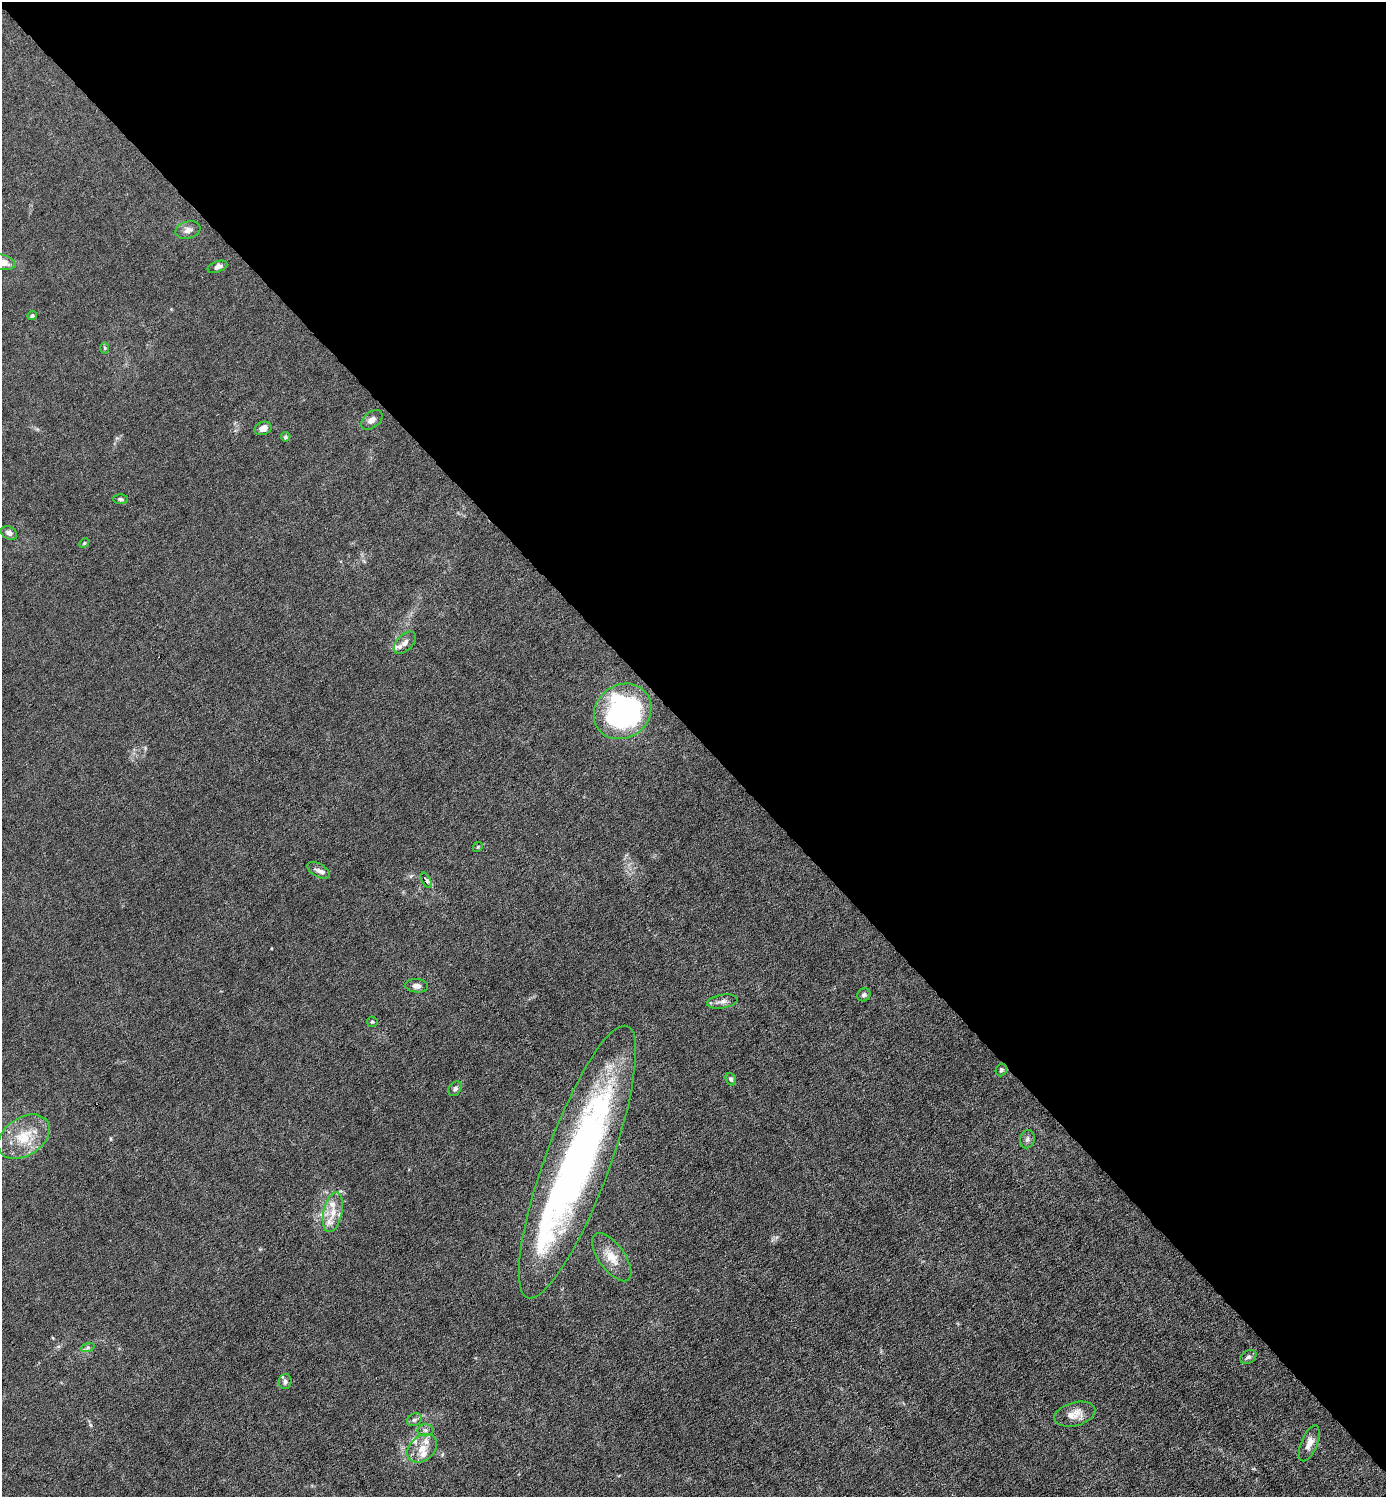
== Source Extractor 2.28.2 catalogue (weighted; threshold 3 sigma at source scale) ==
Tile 3 of 4 x 4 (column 3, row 1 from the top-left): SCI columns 2919-4302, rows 4486-5980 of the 5980 x 5980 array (HDU 1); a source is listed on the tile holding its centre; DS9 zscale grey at full resolution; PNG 1388 x 1499 px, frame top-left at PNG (2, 2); each listed source drawn as its Kron ellipse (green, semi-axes under 4 px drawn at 4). Shown black and unused: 49% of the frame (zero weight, under 6 of 12 exposures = <1% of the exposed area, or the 3 px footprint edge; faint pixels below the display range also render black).
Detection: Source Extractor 2.28.2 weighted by HDU 2 'WHT'; one run over the whole footprint, this tile lists its part. Background 0.0152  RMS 0.0031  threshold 0.0127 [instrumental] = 3 sigma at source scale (4.09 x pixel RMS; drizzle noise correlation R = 1.36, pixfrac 0.8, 0.05/0.05 arcsec/px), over >= 5 px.
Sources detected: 44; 2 inside a brighter object's white glare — neither listed nor drawn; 6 inside a brighter listed object's ellipse — not listed separately; the other 36 listed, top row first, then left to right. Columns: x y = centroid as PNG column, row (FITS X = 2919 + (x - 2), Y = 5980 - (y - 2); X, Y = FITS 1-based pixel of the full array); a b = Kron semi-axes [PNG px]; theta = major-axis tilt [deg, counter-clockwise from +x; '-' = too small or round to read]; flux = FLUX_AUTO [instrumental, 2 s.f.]
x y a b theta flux
188 230 13 8 17 1.5
2 262 13 7 -12 2.6
217 267 10 5 21 1.2
32 316 4 4 - 0.53
105 348 6 4 -88 0.33
372 420 12 7 38 1.5
263 428 9 6 21 1.6
285 437 5 4 - 0.48
120 499 7 5 -1 0.56
9 533 8 6 -32 1
84 543 5 4 - 0.31
405 643 14 8 44 1.6
623 711 30 26 37 53
478 847 5 4 - 0.34
318 870 12 6 -30 1.4
426 880 8 4 -61 1.9
417 986 11 6 -3 1.3
864 995 7 6 - 0.79
722 1002 15 6 9 1.4
372 1022 5 5 - 0.4
1001 1070 6 5 - 0.71
731 1079 6 5 - 0.64
455 1089 8 6 55 0.83
24 1137 28 19 33 9.3
1027 1139 9 7 74 0.97
577 1162 145 32 70 130
333 1212 20 9 77 4.2
612 1257 28 13 -54 5
88 1347 7 4 19 0.58
1248 1357 9 6 29 0.9
285 1381 7 6 - 1.1
1075 1414 21 11 15 3.4
414 1420 8 6 28 0.77
425 1430 8 6 0 0.87
1309 1443 19 8 68 2.4
422 1448 16 12 41 3.9
Isophote crosses this tile's border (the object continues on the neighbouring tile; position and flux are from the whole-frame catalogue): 1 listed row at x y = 2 262